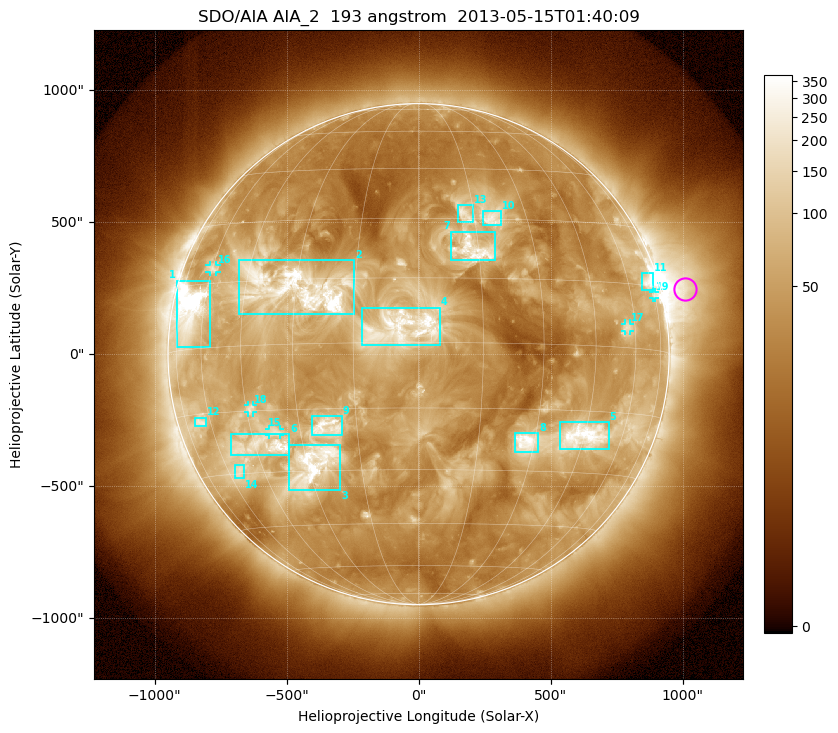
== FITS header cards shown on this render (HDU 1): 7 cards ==
TELESCOP= 'SDO/AIA'
INSTRUME= 'AIA_2'
WAVELNTH=                  193
WAVEUNIT= 'angstrom'
DATE-OBS= '2013-05-15T01:40:09.31'
CTYPE1  = 'HPLN-TAN'
CTYPE2  = 'HPLT-TAN'

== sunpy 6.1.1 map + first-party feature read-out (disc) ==
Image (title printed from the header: SDO/AIA AIA_2  193 angstrom  2013-05-15T01:40:09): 1024 x 1024 px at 2.4 arcsec/px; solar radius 949 arcsec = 396 px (full disc in frame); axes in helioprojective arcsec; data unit not stated in the header (colour bar unlabelled)
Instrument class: DISC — disc imager (sunpy class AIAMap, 193 A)
Bright regions (active regions / flare kernels): reference = the median radial profile (limb darkening/brightening removed); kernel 9 px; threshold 5 sigma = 111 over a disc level ~40.1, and >= 1.15x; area >= 12 px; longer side >= 9 px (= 22 arcsec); searched inside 0.97 R_sun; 19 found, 19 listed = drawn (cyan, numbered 1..; 5 of them under ~33 arcsec drawn as corner ticks so the feature stays visible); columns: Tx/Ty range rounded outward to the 5 arcsec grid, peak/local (2 s.f.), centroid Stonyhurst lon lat
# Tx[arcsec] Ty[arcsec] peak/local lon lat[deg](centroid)
1 -920..-790 25..280 213 -67 +9
2 -680..-245 150..355 14 -30 +13
3 -495..-295 -515..-340 9.8 -28 -28
4 -215..85 35..175 5.2 -4 +4
5 535..720 -360..-255 11 +45 -21
6 -710..-490 -385..-300 8 -43 -23
7 120..290 355..465 6.7 +14 +22
8 365..455 -375..-300 8.9 +28 -23
9 -405..-290 -310..-235 6.6 -22 -19
10 240..315 490..545 5 +20 +30
11 845..890 245..310 9 +71 +16
12 -850..-805 -275..-240 6.2 -65 -17
13 145..210 500..565 4.4 +12 +31
14 -695..-660 -470..-420 5.3 -55 -29
15 -570..-525 -305..-280 4 -38 -20
16 -795..-765 310..335 5.5 -60 +19
17 780..805 85..115 4.9 +57 +5
18 -645..-625 -220..-195 4.8 -44 -15
19 885..895 210..235 4.1 +74 +13
Off-limb structures (1.02-1.3 R_sun): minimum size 162 px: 4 found; the strongest spans PA ~260..305 deg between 1.02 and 1.3 R_sun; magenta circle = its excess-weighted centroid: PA ~285 deg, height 1.09 R_sun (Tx ~1010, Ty ~250 arcsec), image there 6.7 x the reference